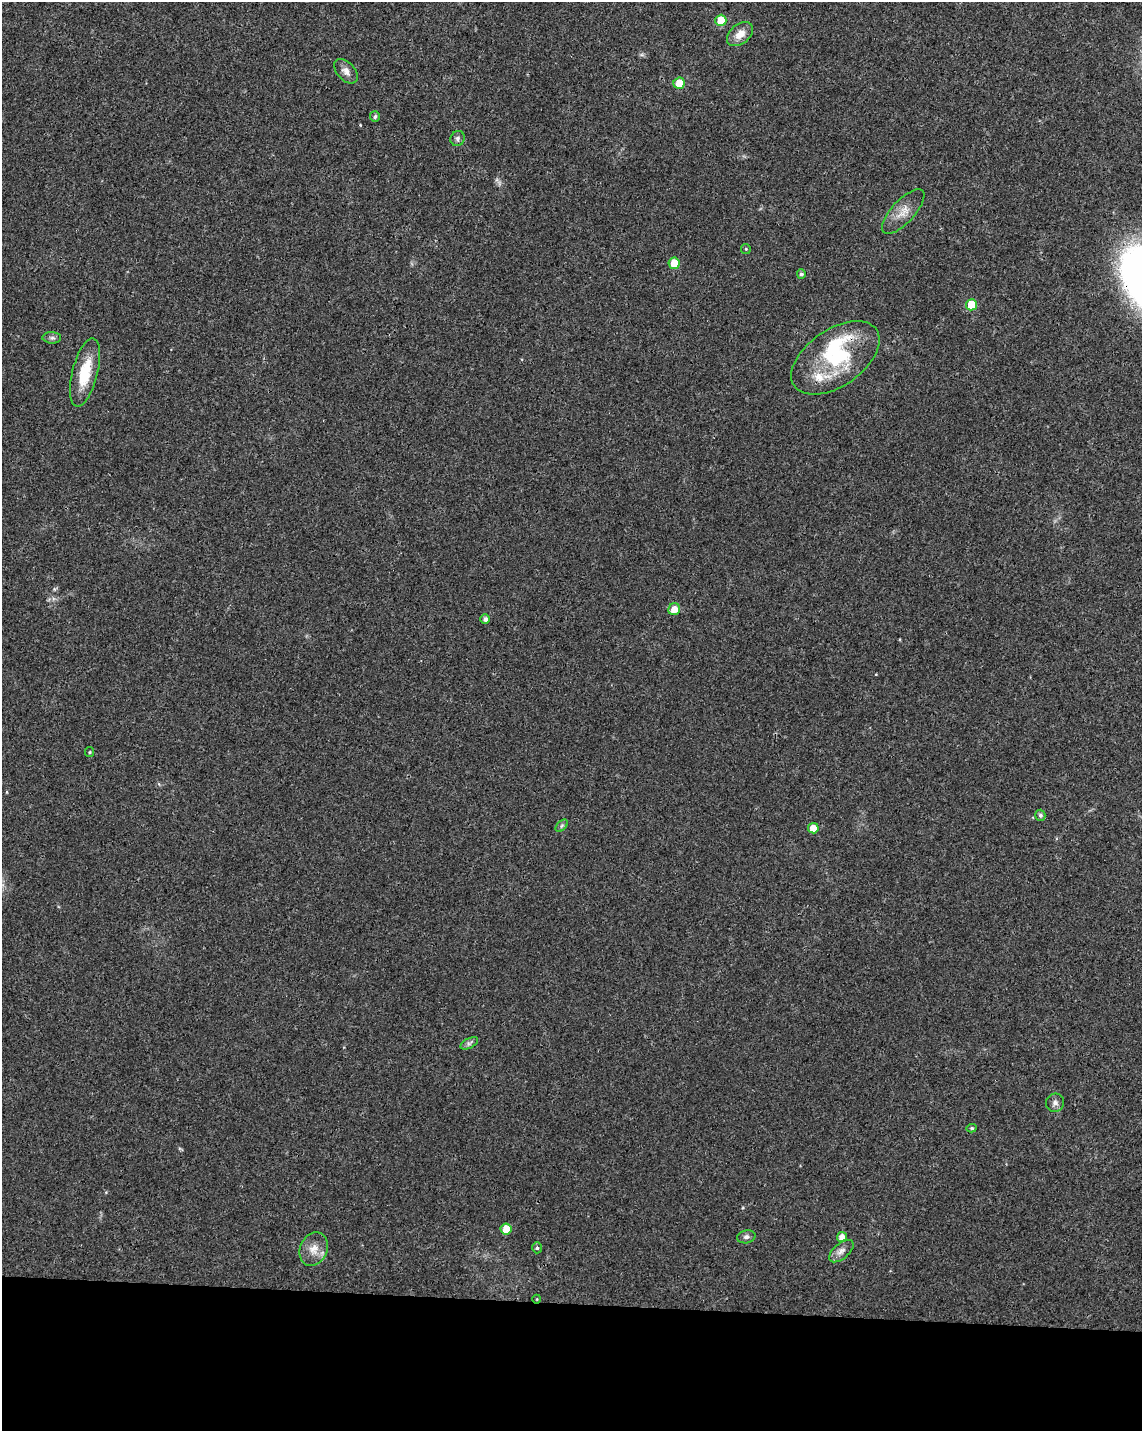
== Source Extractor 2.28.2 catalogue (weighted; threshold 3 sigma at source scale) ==
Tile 10 of 4 x 3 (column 2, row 3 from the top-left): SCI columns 1144-2283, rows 232-1660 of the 4573 x 4801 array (HDU 1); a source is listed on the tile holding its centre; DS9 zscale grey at full resolution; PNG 1144 x 1433 px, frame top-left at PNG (2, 2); each listed source drawn as its Kron ellipse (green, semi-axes under 4 px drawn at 4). Shown black and unused: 9% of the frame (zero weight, under 3 of 4 exposures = <1% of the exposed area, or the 3 px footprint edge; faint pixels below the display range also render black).
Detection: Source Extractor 2.28.2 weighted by HDU 2 'WHT'; one run over the whole footprint, this tile lists its part. Background 0.0197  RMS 0.0028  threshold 0.0128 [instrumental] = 3 sigma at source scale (4.5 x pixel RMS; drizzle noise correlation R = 1.50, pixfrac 1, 0.0396/0.0396 arcsec/px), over >= 5 px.
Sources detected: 32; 1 inside a brighter object's white glare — neither listed nor drawn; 1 inside a brighter listed object's ellipse — not listed separately; the other 30 listed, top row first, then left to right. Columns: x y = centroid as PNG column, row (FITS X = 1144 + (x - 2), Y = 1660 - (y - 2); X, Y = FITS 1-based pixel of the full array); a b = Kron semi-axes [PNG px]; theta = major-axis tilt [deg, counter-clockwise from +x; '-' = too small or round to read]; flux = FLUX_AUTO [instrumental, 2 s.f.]
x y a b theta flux
721 20 6 5 - 7
740 34 15 10 40 3
346 71 14 9 -48 1.8
679 83 6 5 - 4.3
375 117 5 5 - 0.62
458 138 8 7 - 0.85
903 212 28 11 47 4
746 249 5 4 - 0.35
674 263 6 5 - 4.5
801 274 4 4 - 0.65
971 305 5 5 - 5.3
52 338 9 5 -2 0.75
835 358 50 28 34 24
85 372 35 12 76 9.6
674 609 6 5 - 2.6
485 619 5 5 - 1.1
90 752 5 4 - 0.35
1040 815 5 5 - 0.68
562 826 7 4 45 0.57
813 828 5 5 - 3.1
469 1043 9 5 26 0.8
1055 1103 9 9 - 1.1
972 1128 5 4 - 0.44
506 1229 5 5 - 4
746 1237 9 6 12 0.91
842 1237 5 5 - 2
537 1248 5 4 - 0.52
314 1249 17 13 68 3.5
841 1251 15 7 41 1.6
537 1299 4 3 - 0.23
Overlapping masked pixels (flux is a lower limit): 2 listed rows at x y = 835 358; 537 1299